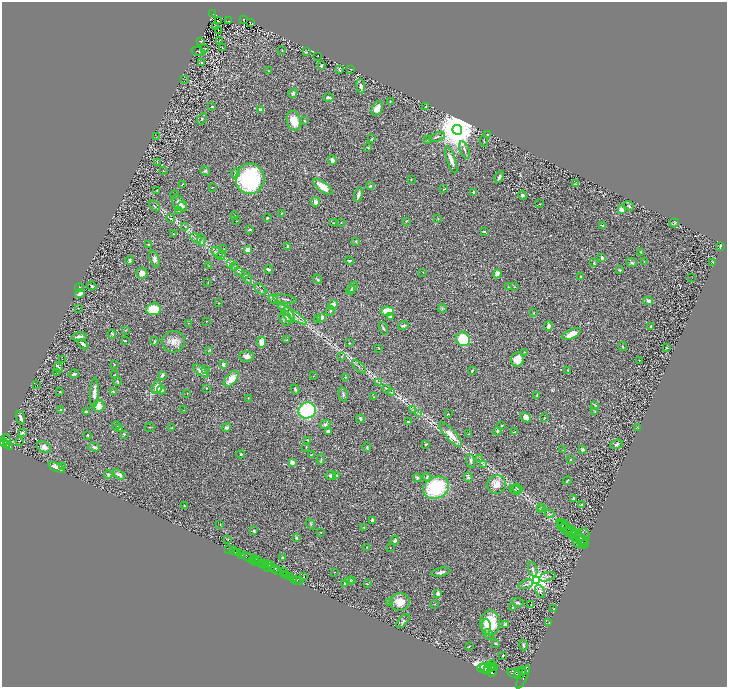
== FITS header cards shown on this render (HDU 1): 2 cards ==
NAXIS1  =                 1450
NAXIS2  =                 1369

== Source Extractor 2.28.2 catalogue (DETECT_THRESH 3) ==
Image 1450 x 1369 px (HDU 1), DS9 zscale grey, zoomed out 1/2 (1 PNG px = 2 x 2 image px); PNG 729 x 689 px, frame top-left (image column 2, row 1369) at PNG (2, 2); each listed source drawn as its Kron ellipse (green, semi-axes under 4 px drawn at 4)
Background 0.798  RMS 0.032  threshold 0.0951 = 3 sigma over >= 5 px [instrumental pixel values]
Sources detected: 393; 29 cannot appear on this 1/2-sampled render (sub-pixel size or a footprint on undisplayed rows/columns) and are neither listed nor drawn; the other 364 listed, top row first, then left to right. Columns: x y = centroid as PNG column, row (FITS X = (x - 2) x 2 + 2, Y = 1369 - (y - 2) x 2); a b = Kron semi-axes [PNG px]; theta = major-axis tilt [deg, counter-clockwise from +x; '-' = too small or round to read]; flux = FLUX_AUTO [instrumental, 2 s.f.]
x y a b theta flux
213 14 2 2 - 55
244 19 2 2 - 48
218 21 2 1 - 8
228 21 2 1 - 3.7
250 22 2 2 - 4.3
215 27 2 2 - 2.6
218 31 2 1 - 53
220 40 4 1 - 1.9
200 41 4 2 - 4
222 47 2 1 - 1.4
205 49 4 2 - 3.5
282 50 3 1 - 2.5
198 51 7 2 -15 5.2
306 52 3 2 - 4.4
318 56 2 1 - 1.4
202 63 3 2 - 7.9
321 66 3 2 - 11
351 69 2 1 - 1.7
340 70 3 2 - 5.5
268 71 3 2 - 3.6
185 79 2 1 - 2
361 86 7 4 -82 16
293 93 5 3 - 13
328 98 5 2 - 12
390 101 3 1 - 2.2
212 106 4 3 - 4.6
426 107 2 1 - 2.1
377 108 8 5 64 41
260 109 4 4 - 8.9
202 119 6 3 52 6.9
294 121 10 7 -72 76
305 121 4 2 - 4.1
457 130 5 5 - 25000
488 135 2 2 - 13
156 137 2 1 - 1.3
437 137 8 2 18 11
372 139 3 2 - 5.2
428 140 4 2 - 3.8
484 141 5 2 - 4.4
368 148 2 2 - 3.7
465 150 9 3 -70 13
332 160 5 3 - 20
451 160 14 4 -70 42
157 162 3 2 - 3.4
163 170 2 2 - 3
205 171 5 4 - 8.5
235 173 5 3 - 7
499 177 6 3 63 15
250 179 15 14 - 610
411 179 2 2 - 4.9
183 184 3 2 - 4.7
575 184 4 2 - 2.8
370 186 3 3 - 7
212 187 2 2 - 3.8
323 187 11 5 -37 67
444 189 4 2 - 3.1
156 190 2 1 - 1.8
473 192 3 2 - 7.5
174 194 3 3 - 6.2
358 194 7 3 75 20
522 195 4 4 - 11
316 202 5 4 - 26
179 203 10 5 -53 32
540 204 2 1 - 2.4
155 206 6 2 -43 6.7
182 206 5 4 - 7.9
629 206 6 4 -35 8
622 210 2 2 - 92
179 211 3 2 - 3.4
281 213 3 1 - 2.3
235 216 4 2 - 3.3
171 218 4 2 - 4.1
267 218 4 3 - 5.3
438 219 3 2 - 2.3
237 221 3 2 - 2
406 221 4 2 - 3.8
334 223 2 1 - 2.8
341 223 3 2 - 1.7
674 223 5 3 - 9.4
603 226 3 3 - 4.4
185 227 3 2 - 2.5
249 229 3 2 - 13
484 231 4 2 - 5.7
173 234 2 1 - 2.7
196 238 6 2 -24 8.7
201 240 6 3 -83 8.8
356 241 3 2 - 5
149 245 4 3 - 11
288 246 3 3 - 9.7
720 246 3 2 - 7.7
224 249 3 2 - 2.3
248 250 4 3 - 39
217 252 6 1 -36 7
641 252 3 2 - 3.2
221 256 4 3 - 6.7
602 258 4 2 - 7.1
154 259 9 4 -72 20
130 260 4 2 - 8.3
349 261 4 3 - 8.6
644 261 2 1 - 1.8
632 262 5 4 - 11
713 262 3 2 - 2.9
231 263 3 2 - 5.8
594 263 3 3 - 6.6
209 266 3 2 - 2
235 266 3 2 - 4.3
269 269 4 2 - 8.9
619 270 4 3 - 4.6
238 271 3 2 - 4.5
423 272 2 2 - 4.7
142 273 6 5 - 37
497 274 4 3 - 29
245 275 3 3 - 5.2
581 277 2 2 - 7.4
692 278 2 1 - 1.7
248 279 5 1 - 3.3
317 279 5 4 - 7.8
208 282 3 2 - 2
92 286 5 3 - 7.7
353 287 6 3 58 8.2
508 287 3 2 - 2.1
514 287 4 2 - 2.7
79 288 4 4 - 7
260 289 7 1 -43 5.8
351 290 5 3 - 7.8
80 293 5 3 - 38
273 299 4 2 - 4.7
285 299 12 2 -9 12
648 301 5 4 - 15
218 303 2 2 - 2.1
333 305 5 4 - 24
78 308 2 1 - 1.7
153 309 7 6 - 130
442 309 4 3 - 5.4
330 311 5 3 - 7.7
387 311 6 4 -1 110
533 313 2 2 - 4.5
292 314 17 3 -34 30
289 315 8 5 -60 20
322 317 4 3 - 29
391 317 4 3 - 6.1
285 318 7 5 -72 27
318 320 4 3 - 5.3
206 321 2 2 - 2
188 323 2 2 - 3.2
403 325 5 2 - 9.7
548 326 5 3 - 20
651 326 2 2 - 17
384 328 6 2 -75 6.2
126 330 2 2 - 4.4
112 334 4 3 - 6.5
571 334 10 4 27 62
79 337 7 3 3 20
463 339 7 6 - 260
287 340 4 3 - 3.4
125 341 2 2 - 7.5
154 341 4 3 - 7
174 342 11 10 - 51
261 342 6 4 -87 48
350 343 2 2 - 2.3
83 344 6 3 -43 12
622 347 5 2 - 4.6
379 348 3 2 - 2.2
666 348 2 2 - 14
209 350 4 2 - 3.8
524 352 3 2 - 2
247 356 7 5 1 26
342 356 3 2 - 3
62 359 2 1 - 1
517 359 7 6 - 57
639 361 2 1 - 1.7
114 364 2 1 - 2.1
223 364 2 2 - 43
359 367 8 2 -45 8.6
58 368 5 3 - 7.7
206 370 3 3 - 5.9
568 370 3 3 - 4.8
201 371 9 3 -37 39
472 371 4 3 - 6.5
57 372 3 2 - 2.6
74 374 5 2 - 15
115 375 2 2 - 6.5
162 375 4 3 - 13
313 376 2 1 - 1.6
346 377 3 2 - 2.9
231 379 9 5 48 79
118 381 4 2 - 4
379 382 3 2 - 3
37 385 2 1 - 2.3
157 387 7 5 70 43
206 388 2 1 - 2.9
386 388 3 2 - 2.9
295 389 5 3 - 8.2
161 390 4 3 - 13
113 391 3 2 - 5.4
60 392 2 2 - 8.8
392 392 3 2 - 2.9
94 393 15 4 87 30
187 393 2 1 - 3.4
343 394 7 3 -78 12
537 395 4 2 - 6.3
374 397 3 2 - 3
248 398 2 2 - 2.9
595 405 3 2 - 4.6
99 406 6 5 - 42
413 409 4 2 - 5.7
61 410 3 3 - 6.5
184 410 2 2 - 2.7
307 410 8 8 - 540
86 412 3 3 - 7.9
595 412 3 2 - 4.2
418 413 3 2 - 3.2
448 414 2 2 - 3
526 417 6 4 -41 57
544 417 3 2 - 3.4
20 418 7 3 -71 20
360 419 4 2 - 15
408 422 3 2 - 5.7
325 424 5 4 - 10
116 425 4 2 - 6.1
502 425 3 2 - 3.5
150 427 5 2 - 4.2
226 427 5 3 - 12
120 428 3 2 - 13
172 428 3 2 - 2.3
638 428 2 2 - 2.5
328 431 4 3 - 9.8
497 431 4 3 - 8.2
514 432 3 2 - 2.8
23 433 2 2 - 21
124 434 3 3 - 4.6
468 434 2 1 - 2.4
88 435 2 2 - 4.5
451 435 16 5 -48 87
6 439 6 3 -62 570
308 440 3 2 - 3.3
20 441 3 2 - 6
3 442 4 2 - 980
7 444 4 2 - 370
426 444 3 3 - 4.8
617 444 6 4 19 15
9 446 3 2 - 240
44 447 7 5 -28 23
94 447 6 3 -17 11
367 447 5 2 - 4.2
306 448 3 2 - 2.3
563 450 2 2 - 2.1
582 450 3 3 - 11
241 454 4 3 - 9
312 454 4 3 - 5.3
479 459 4 2 - 4.4
571 459 2 2 - 4.3
321 460 5 2 - 6.2
470 461 7 3 -74 12
292 462 3 3 - 27
484 464 3 2 - 4.4
63 466 4 3 - 4.2
57 467 9 4 -25 34
108 474 4 3 - 7.5
119 474 6 4 -33 22
336 475 3 2 - 13
331 476 5 4 - 18
427 477 4 3 - 5.8
468 477 5 3 - 8.2
417 478 4 4 - 10
567 481 4 1 - 4.6
497 485 9 9 - 53
436 488 13 10 24 430
517 488 5 2 - 5.8
515 490 6 3 -29 10
573 498 3 2 - 10
581 504 3 2 - 5.3
184 506 4 2 - 4.3
541 507 4 2 - 4.9
540 509 4 2 - 4
550 514 5 1 - 4.4
373 520 4 3 - 18
220 524 3 1 - 2
311 524 5 2 - 5.2
562 524 5 3 - 9
364 527 4 2 - 4.1
567 527 13 3 -35 24
564 528 9 5 -39 22
567 530 7 4 -42 18
254 531 3 2 - 8.6
321 532 2 2 - 2.3
572 532 7 4 -33 20
573 535 9 3 -45 20
577 535 7 3 -44 13
297 538 3 3 - 10
576 538 4 4 - 8.2
581 538 10 7 63 27
228 540 2 2 - 2.3
395 540 5 3 - 13
583 540 6 3 -19 8.9
582 542 6 4 -59 13
584 544 5 3 - 6.3
366 547 2 2 - 2.9
390 548 2 1 - 2.1
229 549 2 1 - 42
234 551 3 1 - 51
238 553 2 2 - 250
242 555 2 2 - 950
248 557 6 2 -17 180
254 558 3 1 - 310
282 558 3 3 - 3.4
252 560 2 1 - 38
259 560 2 1 - 310
255 561 3 1 - 480
262 564 4 2 - 480
264 564 2 2 - 180
266 564 3 2 - 68
269 564 2 2 - 440
267 567 3 2 - 480
271 567 2 1 - 200
275 569 3 3 - 970
533 569 8 3 -71 12
278 570 3 3 - 520
284 572 3 1 - 22
334 572 2 1 - 1.7
441 572 10 3 11 20
284 574 2 2 - 690
287 575 2 1 - 600
289 577 3 2 - 580
304 577 3 1 - 2.2
547 577 8 3 16 12
293 579 3 2 - 83
297 580 2 1 - 78
300 580 3 1 - 120
353 580 4 3 - 5.3
536 580 4 3 - 5100
350 581 4 3 - 6.9
345 583 2 2 - 17
367 584 3 3 - 4.2
526 584 8 3 20 10
540 591 7 4 -71 14
438 593 3 2 - 19
390 602 4 3 - 5.4
400 602 10 9 - 68
518 603 6 4 -21 11
435 604 2 2 - 2.8
531 605 4 2 - 2.7
513 607 3 2 - 5.1
554 609 3 2 - 5.4
403 621 8 3 48 11
549 622 2 1 - 2
490 623 12 10 -89 170
505 624 2 2 - 64
486 627 7 5 -88 26
488 635 6 3 -48 9.1
495 643 3 2 - 5.9
523 645 5 3 - 8.8
470 646 2 2 - 2.6
503 656 3 2 - 4.8
490 667 7 2 54 4900
493 667 3 2 - 2300
483 668 5 2 - 4000
495 668 3 1 - 1500
485 669 6 3 -59 7400
493 671 6 3 73 4400
520 672 6 2 37 2500
523 672 2 2 - 1700
515 674 9 4 -17 12000
523 677 13 3 65 5800
At the frame edge (FLAGS 8, measured only in part): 1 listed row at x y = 3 442
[29 sub-pixel or undisplayed-footprint detections neither listed nor drawn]